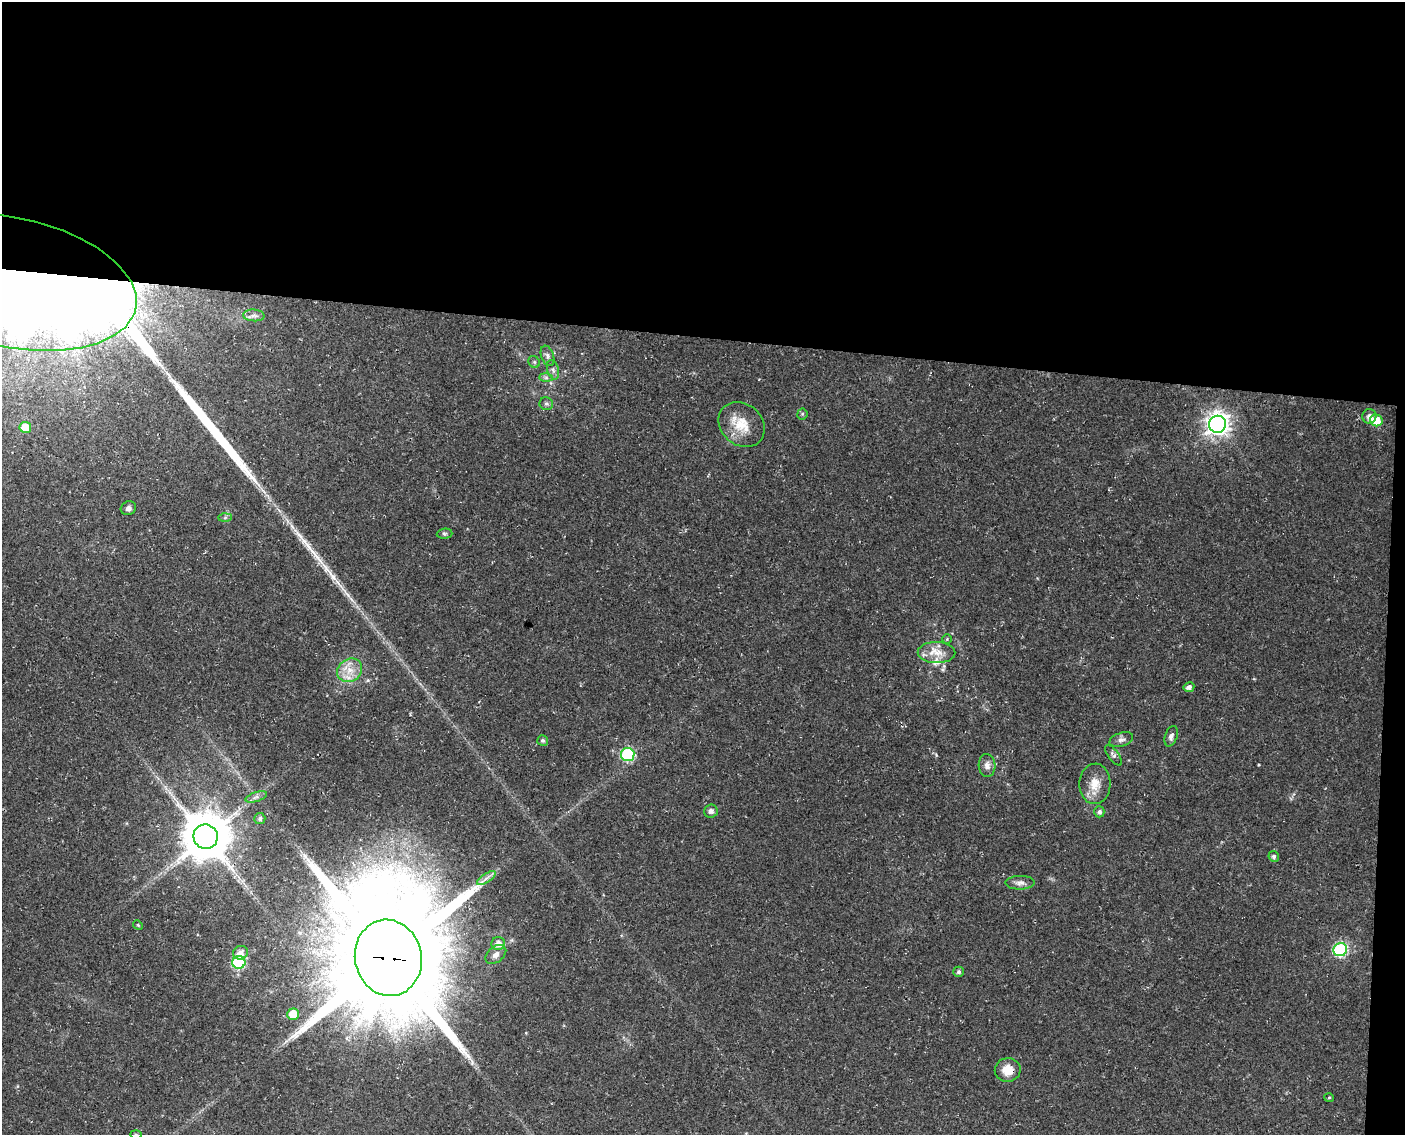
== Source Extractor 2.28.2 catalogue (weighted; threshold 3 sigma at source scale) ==
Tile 3 of 3 x 4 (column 3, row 1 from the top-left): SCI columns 3149-4551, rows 3409-4541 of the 4897 x 4553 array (HDU 1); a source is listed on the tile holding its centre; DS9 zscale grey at full resolution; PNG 1407 x 1137 px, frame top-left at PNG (2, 2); each listed source drawn as its Kron ellipse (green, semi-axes under 4 px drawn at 4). Shown black and unused: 31% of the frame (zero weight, under 3 of 4 exposures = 5% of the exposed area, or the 3 px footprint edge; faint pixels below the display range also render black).
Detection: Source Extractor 2.28.2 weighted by HDU 2 'WHT'; one run over the whole footprint, this tile lists its part. Background 0.0198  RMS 0.0035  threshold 0.0157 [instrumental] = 3 sigma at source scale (4.5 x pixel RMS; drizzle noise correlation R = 1.50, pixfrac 1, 0.0396/0.0396 arcsec/px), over >= 5 px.
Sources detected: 52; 2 inside a brighter object's white glare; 2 long thin detections or spike segments (spike, bleed or trail) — neither listed nor drawn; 1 inside a brighter listed object's ellipse — not listed separately; the other 47 listed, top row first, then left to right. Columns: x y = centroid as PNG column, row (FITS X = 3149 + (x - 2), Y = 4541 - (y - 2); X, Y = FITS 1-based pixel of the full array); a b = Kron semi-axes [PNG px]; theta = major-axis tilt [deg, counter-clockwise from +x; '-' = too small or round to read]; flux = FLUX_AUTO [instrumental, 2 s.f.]
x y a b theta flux
11 282 127 64 -12 1400
254 315 11 6 -3 1.5
547 356 10 6 -71 1.2
534 362 6 5 - 0.62
553 370 10 6 -74 1.2
546 377 7 4 0 0.77
546 404 6 6 - 0.87
802 414 5 5 - 0.52
1369 416 7 7 - 1.7
1376 420 6 6 - 7.5
1218 424 8 8 - 280
742 425 25 20 -42 8.5
25 427 5 5 - 6.9
128 508 8 6 27 1.2
225 517 6 4 2 0.61
444 534 8 5 4 0.66
947 639 5 4 - 0.38
936 653 19 10 -1 4.6
350 670 13 11 33 4.6
1189 687 5 5 - 1.4
1171 736 10 6 71 1.3
543 740 5 5 - 0.78
1121 740 12 7 18 1.4
628 754 7 6 - 37
1113 755 12 5 -52 1.1
987 765 11 8 -87 2
1095 784 20 15 89 5.3
256 797 11 5 17 1.1
711 811 7 6 - 1.3
1099 812 5 5 - 0.92
260 818 5 5 - 0.79
206 837 12 12 - 1800
1274 856 5 5 - 0.92
486 878 11 4 34 1.5
1020 883 14 7 0 1.7
138 925 5 4 - 0.42
498 943 7 6 - 2.3
1340 950 7 6 - 42
241 953 7 6 - 2.2
496 954 12 7 39 1.6
388 958 38 33 -78 11000
239 962 6 6 - 39
959 972 5 5 - 0.76
293 1014 6 5 - 8
1008 1070 13 12 - 5.1
1329 1098 5 3 - 0.35
136 1134 5 3 - 0.35
Overlapping masked pixels (flux is a lower limit): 4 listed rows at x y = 11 282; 206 837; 388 958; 1008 1070
Isophote crosses this tile's border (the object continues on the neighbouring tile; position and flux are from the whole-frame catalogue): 2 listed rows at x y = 11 282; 136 1134